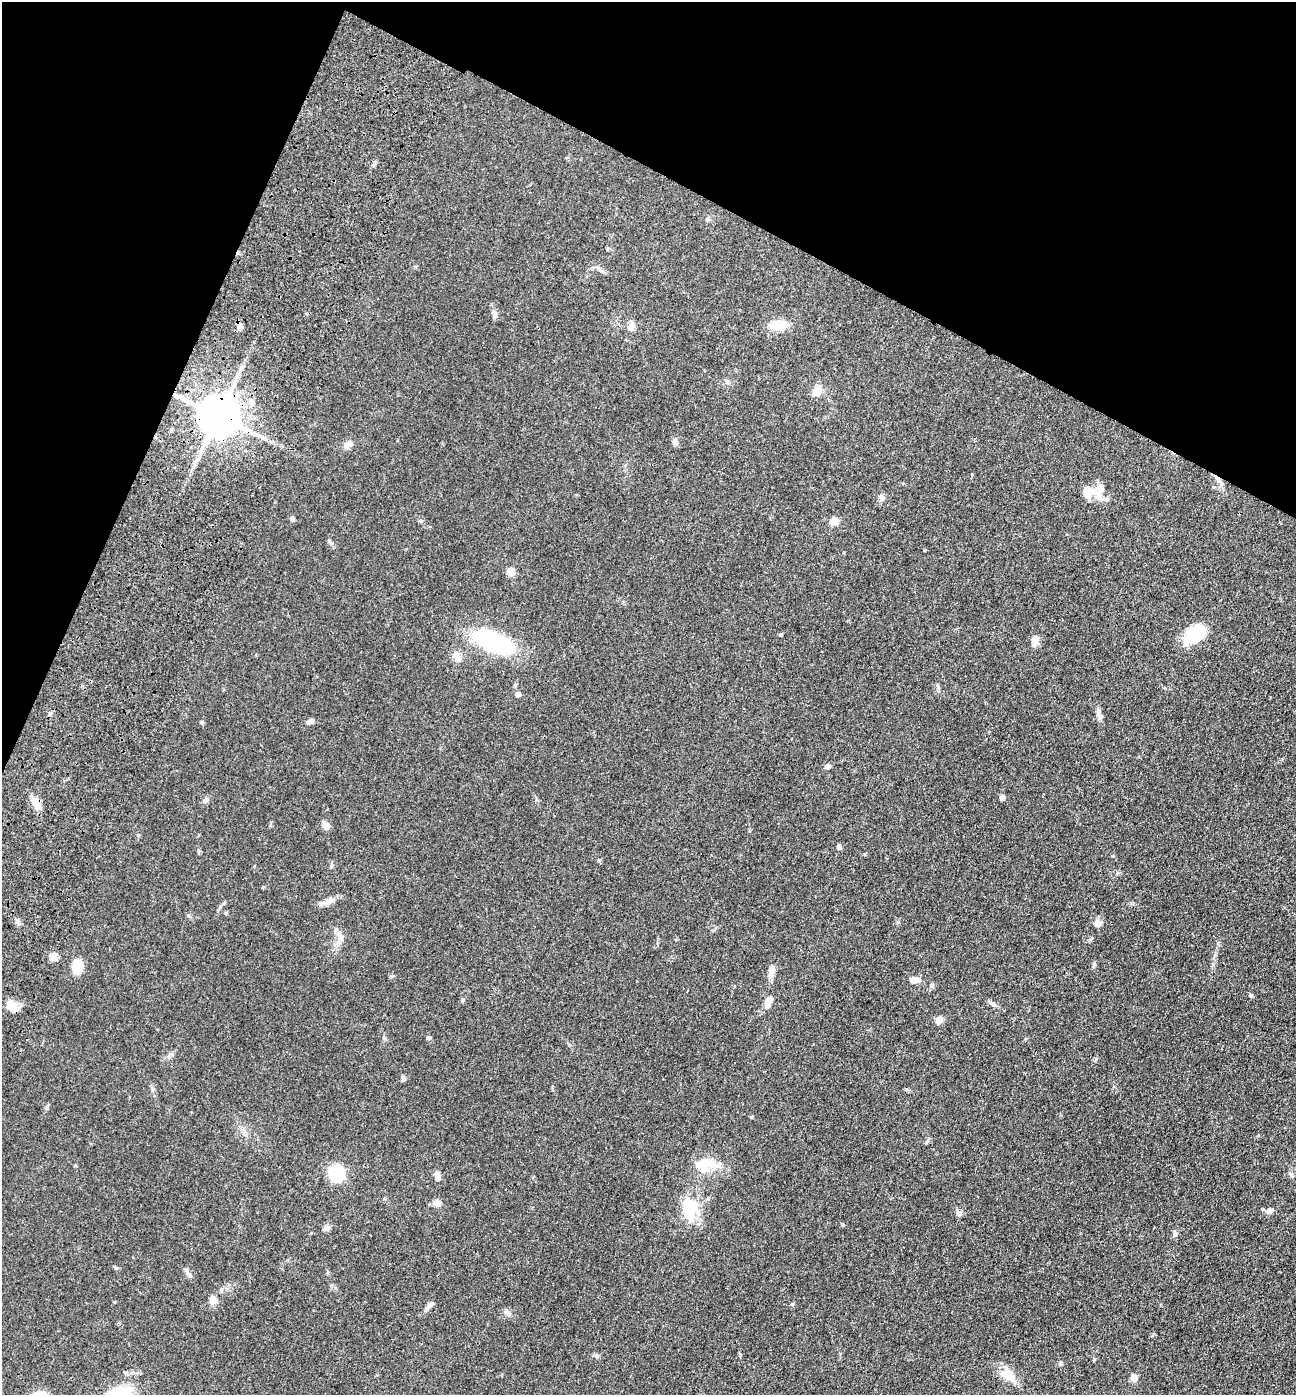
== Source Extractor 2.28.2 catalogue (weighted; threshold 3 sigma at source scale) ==
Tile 2 of 4 x 4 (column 2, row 1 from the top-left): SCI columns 1622-2915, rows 4305-5697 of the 5967 x 5890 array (HDU 1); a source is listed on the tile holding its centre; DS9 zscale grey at full resolution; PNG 1298 x 1397 px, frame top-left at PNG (2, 2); no overlay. Shown black and unused: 21% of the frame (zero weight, under 3 of 4 exposures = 11% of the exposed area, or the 3 px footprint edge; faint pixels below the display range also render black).
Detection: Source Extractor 2.28.2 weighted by HDU 2 'WHT'; one run over the whole footprint, this tile lists its part. Background 0.0618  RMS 0.0045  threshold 0.0201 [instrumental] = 3 sigma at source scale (4.5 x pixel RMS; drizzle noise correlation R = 1.50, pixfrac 1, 0.05/0.05 arcsec/px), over >= 5 px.
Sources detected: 70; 1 inside a brighter listed object's ellipse — not listed separately; the other 69 listed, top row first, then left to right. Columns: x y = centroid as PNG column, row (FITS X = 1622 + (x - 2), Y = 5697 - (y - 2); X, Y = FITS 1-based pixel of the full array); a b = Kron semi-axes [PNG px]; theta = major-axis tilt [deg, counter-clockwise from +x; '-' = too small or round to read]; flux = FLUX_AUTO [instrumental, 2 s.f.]
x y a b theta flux
600 269 13 4 -42 1.4
494 314 11 6 -79 1.6
778 325 14 8 2 13
240 326 8 6 -84 2.3
631 326 11 8 59 2.4
817 391 12 9 47 5
252 403 9 7 86 2.3
218 415 11 10 - 1700
675 442 9 7 -80 1.5
348 445 10 8 41 2.5
1089 493 21 20 - 7.5
882 498 9 7 -72 1.4
292 518 6 5 - 0.95
833 521 13 9 29 2.8
511 571 8 7 - 3.9
780 634 6 3 8 0.47
1195 634 22 14 41 20
1035 640 14 8 79 2.9
494 642 30 14 -23 60
457 657 14 9 -62 3
938 687 7 4 -54 0.77
518 694 5 5 - 1.6
1098 714 9 6 -90 1.6
310 721 9 6 18 1.9
202 722 5 5 - 0.56
828 766 8 6 18 1.2
1002 797 6 5 - 1.2
205 800 9 6 35 1.4
36 803 12 8 -68 6.3
327 826 7 7 - 3.2
839 847 5 5 - 1.1
332 866 7 4 45 0.65
329 901 12 8 47 2.5
17 922 8 6 -65 1.2
1097 923 9 8 - 2
340 937 11 8 79 2.6
53 957 11 9 -53 2.4
77 966 15 10 84 8.3
771 970 18 7 82 3.4
914 980 10 7 3 4
932 985 7 6 - 1
1251 995 7 4 -44 0.6
768 1001 13 7 67 3.6
994 1004 7 4 -45 0.9
10 1005 13 11 -48 4.8
939 1020 8 6 56 3.1
429 1038 5 4 - 0.92
403 1079 7 5 -88 0.93
46 1108 6 4 19 0.62
752 1117 5 4 - 0.41
706 1164 32 14 -1 10
336 1173 14 14 - 17
1291 1174 7 5 -46 0.82
437 1176 12 6 -80 2.5
438 1203 10 8 5 2.4
690 1208 33 19 -83 15
1270 1211 10 6 24 1.8
959 1213 9 6 -34 1.2
326 1228 8 7 - 1.4
1175 1233 7 6 - 0.99
189 1274 10 5 -51 1.3
213 1301 8 8 - 2.8
430 1304 12 5 43 1.8
507 1313 11 5 -49 1.3
740 1354 6 4 -71 0.45
1094 1359 4 4 - 0.46
1061 1363 6 5 - 0.8
1008 1376 25 11 -36 7.4
1134 1377 7 7 - 2.9
Overlapping masked pixels (flux is a lower limit): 3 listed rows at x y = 240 326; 218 415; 36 803
Unlisted compact peaks at least as high as the median listed source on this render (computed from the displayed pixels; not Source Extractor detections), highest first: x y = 843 1225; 1094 964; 792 1304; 226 913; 898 922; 138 835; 597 1356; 116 1268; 1096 1059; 463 1000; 329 540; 221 1289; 599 860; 392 976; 384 1038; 421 521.